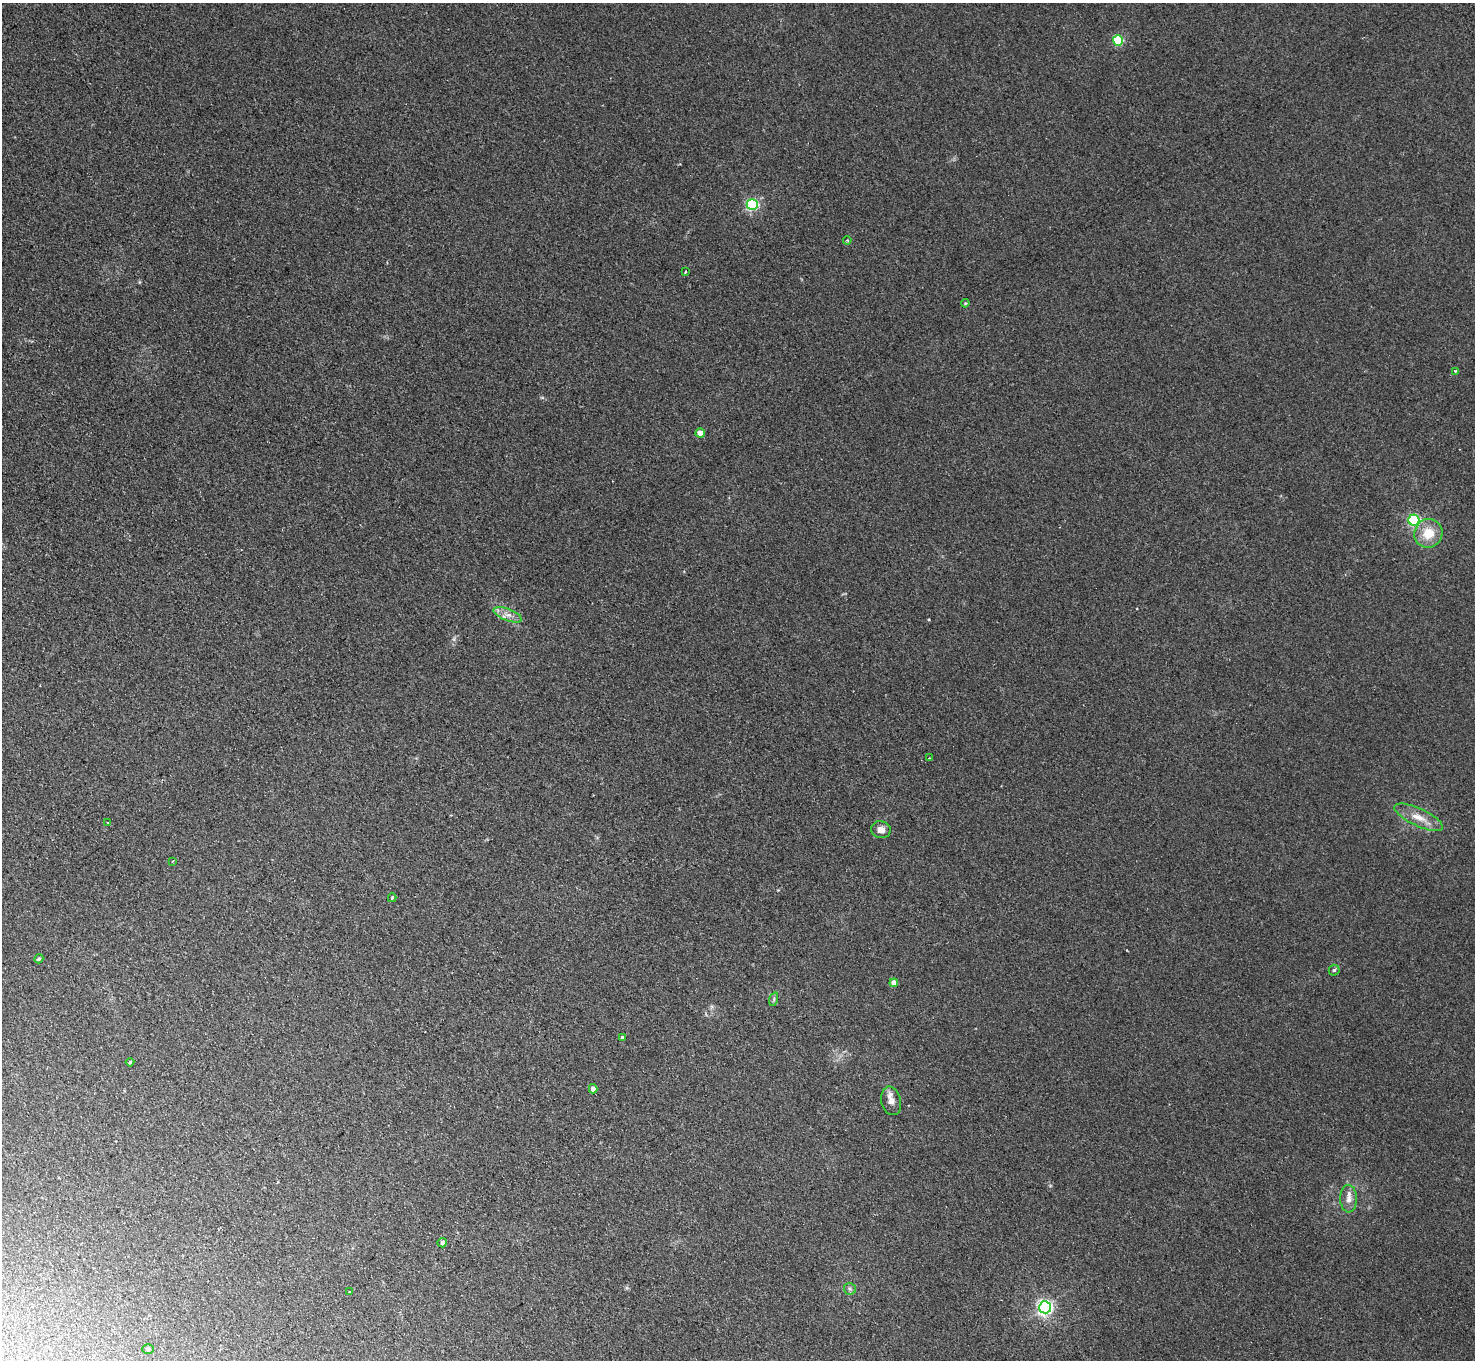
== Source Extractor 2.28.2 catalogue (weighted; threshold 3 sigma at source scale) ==
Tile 7 of 4 x 4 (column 3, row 2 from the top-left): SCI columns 2998-4470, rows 3050-4407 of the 5994 x 5961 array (HDU 1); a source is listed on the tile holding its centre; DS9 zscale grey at full resolution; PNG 1477 x 1362 px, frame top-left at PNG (2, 3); each listed source drawn as its Kron ellipse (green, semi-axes under 4 px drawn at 4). Shown black and unused: <1% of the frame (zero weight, under 2 of 3 exposures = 3% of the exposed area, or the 3 px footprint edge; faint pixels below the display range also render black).
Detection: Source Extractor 2.28.2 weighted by HDU 2 'WHT'; one run over the whole footprint, this tile lists its part. Background 0.123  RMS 0.0096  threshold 0.0431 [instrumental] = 3 sigma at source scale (4.5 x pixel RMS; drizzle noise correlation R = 1.50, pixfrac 1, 0.05/0.05 arcsec/px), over >= 5 px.
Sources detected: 32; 2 cosmic-ray / hot-pixel residue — neither listed nor drawn; the other 30 listed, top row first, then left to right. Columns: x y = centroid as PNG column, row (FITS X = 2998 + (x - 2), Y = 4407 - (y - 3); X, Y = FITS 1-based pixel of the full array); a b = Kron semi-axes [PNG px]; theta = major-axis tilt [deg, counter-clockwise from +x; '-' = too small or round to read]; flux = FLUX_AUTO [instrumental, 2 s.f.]
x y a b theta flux
1118 40 5 5 - 72
752 205 5 5 - 130
847 240 4 3 - 0.83
685 272 3 3 - 1.8
965 303 4 3 - 0.89
1455 371 3 3 - 1.8
700 433 4 4 - 11
1414 520 5 5 - 120
1428 533 14 14 - 19
508 615 15 6 -21 5.8
929 758 4 3 - 0.89
1419 817 26 9 -25 13
107 823 3 3 - 2.2
881 830 10 8 -13 5.3
173 861 3 2 - 0.7
392 898 4 3 - 1.5
39 959 5 3 - 1.4
1334 970 5 5 - 1.6
894 983 4 4 - 8.3
774 999 7 4 72 1.6
622 1037 3 3 - 1.1
130 1062 4 4 - 1.1
593 1089 4 4 - 5.4
891 1101 14 10 -76 7.2
1349 1199 14 8 -89 6.4
442 1243 4 4 - 1.6
850 1289 6 5 - 1.9
349 1292 3 3 - 1.6
1045 1307 6 6 - 280
148 1349 6 5 - 1.5